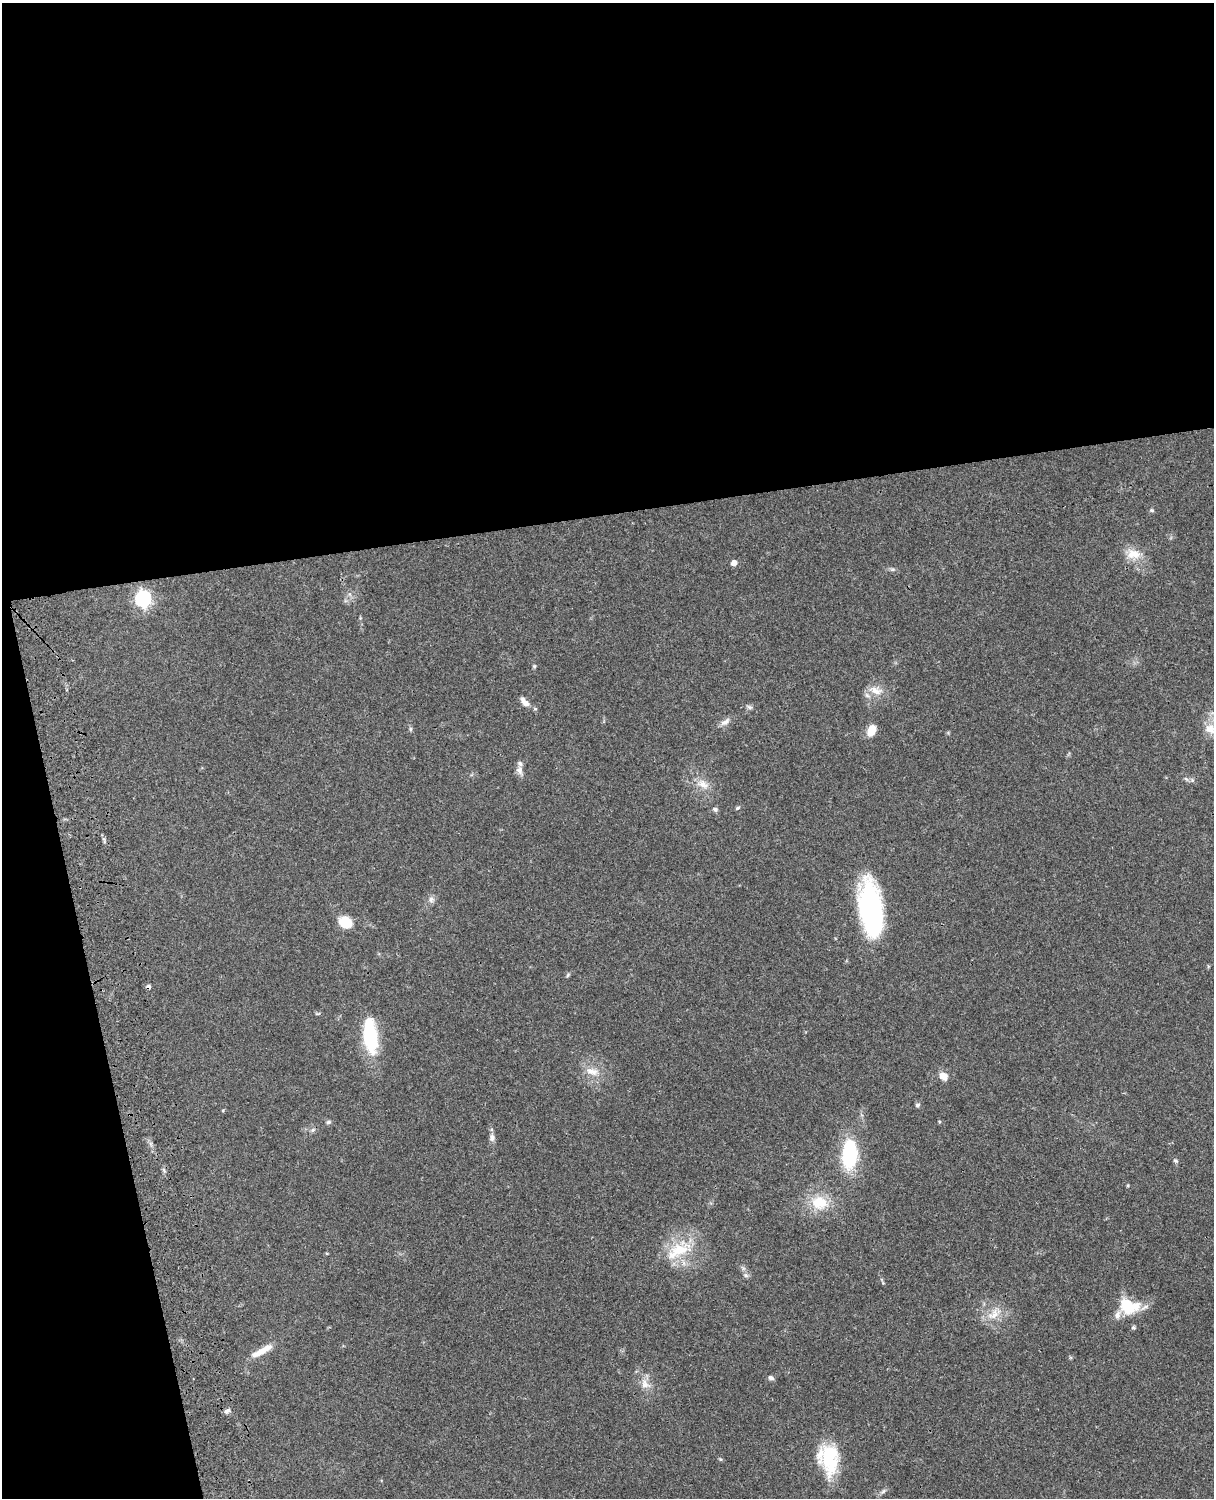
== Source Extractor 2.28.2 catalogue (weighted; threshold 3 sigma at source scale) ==
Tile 1 of 4 x 3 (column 1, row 1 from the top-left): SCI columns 122-1333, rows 3268-4763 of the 5087 x 4927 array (HDU 1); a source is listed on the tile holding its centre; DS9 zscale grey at full resolution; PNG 1216 x 1500 px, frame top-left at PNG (2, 3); no overlay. Shown black and unused: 39% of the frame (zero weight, under 3 of 4 exposures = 6% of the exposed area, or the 3 px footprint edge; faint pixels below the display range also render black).
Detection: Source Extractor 2.28.2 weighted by HDU 2 'WHT'; one run over the whole footprint, this tile lists its part. Background 0.079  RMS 0.0058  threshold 0.0262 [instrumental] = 3 sigma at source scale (4.5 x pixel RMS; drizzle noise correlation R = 1.50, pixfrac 1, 0.05/0.05 arcsec/px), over >= 5 px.
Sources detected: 52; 1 cosmic-ray / hot-pixel residue — not listed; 3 inside a brighter listed object's ellipse — not listed separately; the other 48 listed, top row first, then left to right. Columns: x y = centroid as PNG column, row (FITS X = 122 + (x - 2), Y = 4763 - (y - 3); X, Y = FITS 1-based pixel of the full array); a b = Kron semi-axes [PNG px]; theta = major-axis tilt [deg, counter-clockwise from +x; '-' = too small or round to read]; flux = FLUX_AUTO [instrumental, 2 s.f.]
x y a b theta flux
1152 510 6 5 - 0.91
1133 554 21 14 -8 9.1
734 563 5 4 - 4.6
892 569 7 4 -18 1.1
143 599 7 6 - 160
534 666 5 4 - 0.82
876 690 23 9 -16 6.6
524 702 16 7 -49 4
750 707 8 5 -26 1.3
725 722 14 7 35 3.1
411 729 6 4 -90 0.88
1210 729 16 15 - 8.4
871 730 12 8 69 8.1
520 770 13 8 -78 3.1
1186 779 7 4 -44 1.1
703 784 17 12 -21 6.6
737 808 6 4 28 0.9
715 809 7 5 -20 1.5
431 899 8 8 - 2.2
871 909 50 20 -83 110
345 922 11 10 - 15
568 975 6 4 60 0.84
317 1013 8 4 9 0.74
370 1036 41 16 -84 33
592 1071 19 10 -15 6.8
943 1076 10 8 -42 4.7
917 1105 6 6 - 1.3
223 1110 4 4 - 0.59
328 1122 7 5 2 1.1
313 1130 6 5 - 1.3
492 1137 9 7 90 2.4
850 1154 30 15 86 44
1175 1161 6 5 - 1
164 1170 7 4 -71 1
1128 1185 5 3 - 0.53
819 1203 24 18 -10 17
679 1250 36 19 16 24
746 1275 7 6 - 1.4
1128 1306 25 18 -20 21
994 1314 24 12 36 8.9
1133 1327 6 6 - 0.93
262 1351 31 7 28 8.8
771 1378 7 6 - 1.6
645 1384 15 11 -55 5.6
227 1411 9 6 31 1.8
830 1458 39 22 -88 30
720 1459 5 4 - 0.69
883 1491 9 5 45 1.5